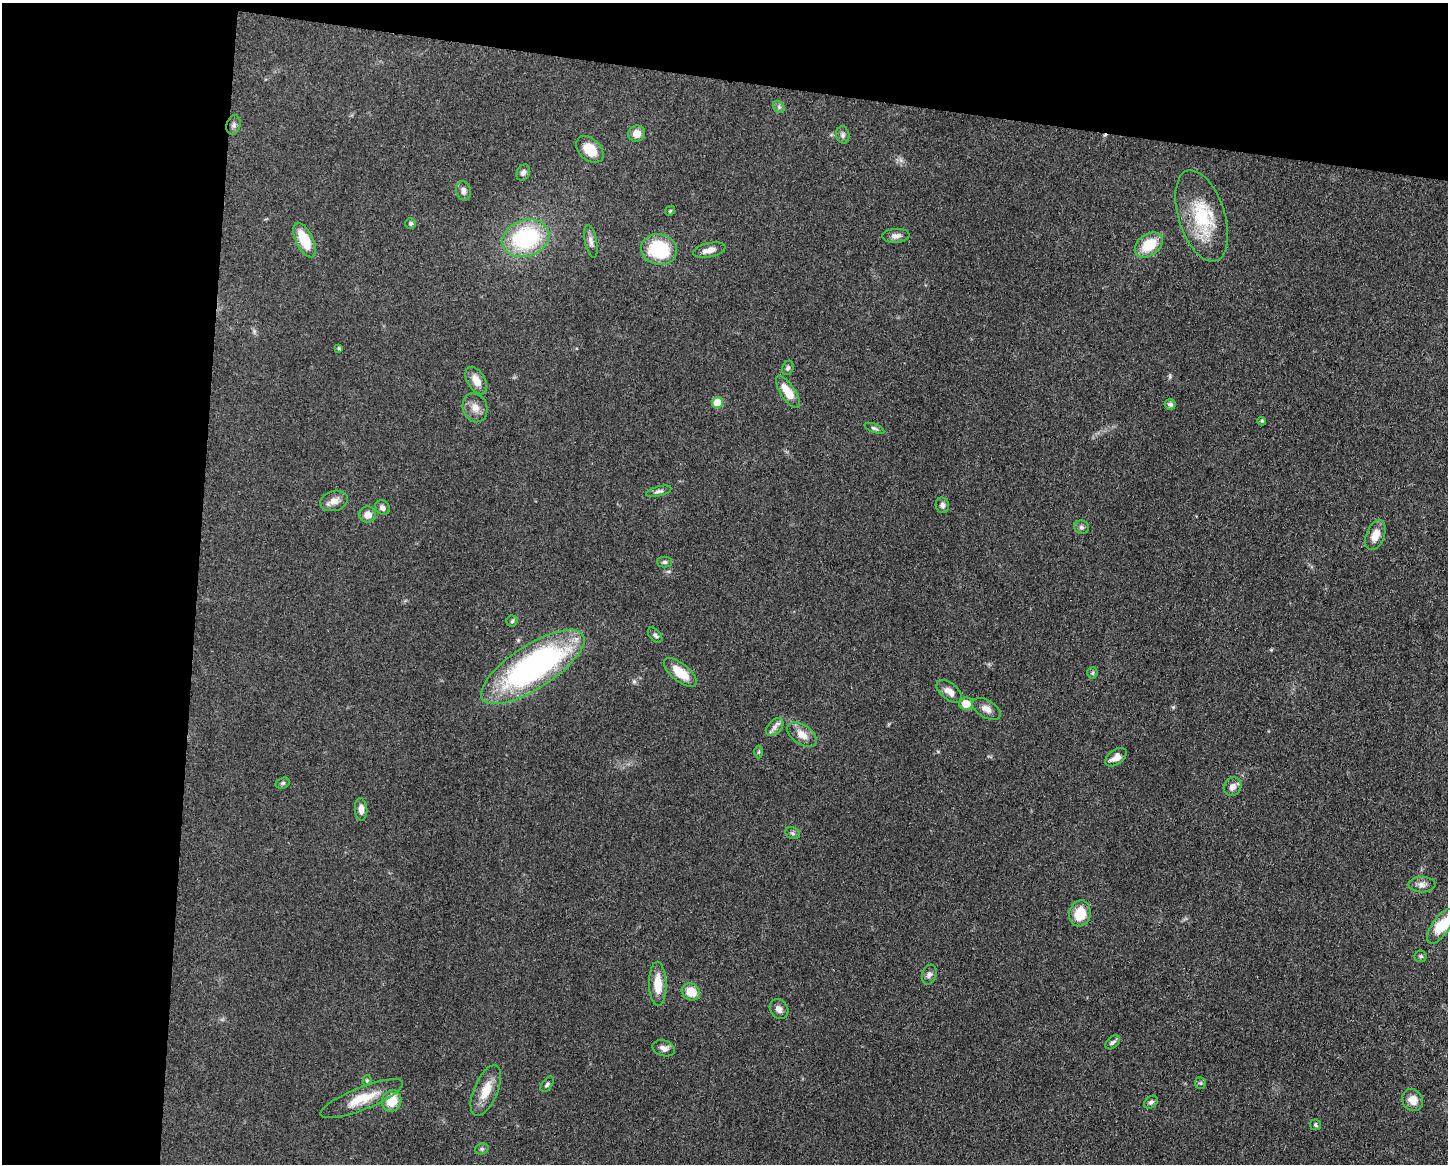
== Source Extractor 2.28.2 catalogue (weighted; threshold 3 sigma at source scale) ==
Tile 1 of 3 x 4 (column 1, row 1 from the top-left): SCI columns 232-1677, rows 3492-4653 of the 4682 x 4654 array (HDU 1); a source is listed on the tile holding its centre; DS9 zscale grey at full resolution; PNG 1450 x 1166 px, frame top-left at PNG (2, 3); each listed source drawn as its Kron ellipse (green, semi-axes under 4 px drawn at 4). Shown black and unused: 20% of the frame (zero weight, under 3 of 5 exposures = <1% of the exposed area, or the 3 px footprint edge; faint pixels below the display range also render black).
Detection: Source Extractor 2.28.2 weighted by HDU 2 'WHT'; one run over the whole footprint, this tile lists its part. Background 0.0607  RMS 0.0056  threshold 0.0251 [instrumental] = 3 sigma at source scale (4.5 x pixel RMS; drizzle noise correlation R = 1.50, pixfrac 1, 0.05/0.05 arcsec/px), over >= 5 px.
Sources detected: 70; all 70 listed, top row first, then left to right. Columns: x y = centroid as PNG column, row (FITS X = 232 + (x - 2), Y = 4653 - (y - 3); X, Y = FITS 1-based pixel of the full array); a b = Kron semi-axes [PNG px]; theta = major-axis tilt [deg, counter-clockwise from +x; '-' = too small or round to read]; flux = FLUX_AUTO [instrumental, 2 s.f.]
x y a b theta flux
779 107 6 5 - 1.1
234 125 10 7 75 1.9
637 134 8 8 - 5.2
843 135 9 6 -80 1.6
590 149 16 10 -43 11
523 173 8 6 62 2.1
463 191 10 7 -77 2.6
670 211 5 4 - 0.69
1202 216 47 23 -72 33
411 223 5 5 - 1.1
896 236 13 7 5 2.7
526 238 24 18 19 55
304 240 19 8 -64 16
591 241 17 6 -78 2.7
1149 245 15 10 36 16
659 249 18 15 -15 32
709 250 16 7 13 4.5
339 348 4 4 - 0.85
788 368 7 5 62 1.2
476 380 15 8 -59 6
788 392 19 7 -56 10
717 402 5 5 - 15
1170 404 6 5 - 1.3
475 408 15 12 -71 5.1
1262 421 4 3 - 0.78
874 428 10 4 -21 1.1
659 491 13 5 14 1.7
334 501 14 10 17 4.3
942 505 8 6 -79 2
382 508 8 6 -41 2.1
368 515 8 8 - 4.6
1081 527 7 6 - 1.4
1375 535 15 9 68 6.6
665 562 7 5 0 1.2
512 621 5 5 - 0.92
655 635 9 5 -49 1.3
533 667 60 22 33 150
680 673 20 8 -39 12
1092 673 5 5 - 0.95
949 691 15 8 -39 4.4
966 704 7 6 - 8.3
986 709 16 8 -30 3.9
775 727 10 6 47 2.5
802 735 16 9 -34 6
759 752 6 4 88 0.77
1116 757 12 7 37 4.5
283 783 7 5 17 1.1
1233 787 10 8 55 3.5
361 809 11 6 -86 3.3
793 833 7 5 -22 1.2
1422 885 13 8 1 2.9
1080 913 13 10 76 12
1440 926 20 9 57 8.8
1421 956 6 6 - 1.2
929 975 10 7 72 2
658 984 22 8 -88 10
691 992 9 8 - 9.4
779 1009 10 8 -54 3.1
1113 1042 8 5 39 1.5
664 1048 11 8 -17 3
367 1081 5 4 - 0.64
1200 1083 6 5 - 0.96
547 1084 9 5 55 1.2
486 1091 27 12 67 11
362 1099 44 11 22 14
1412 1100 11 10 - 6.2
392 1101 11 9 70 11
1151 1102 7 5 40 1.4
1316 1125 5 5 - 1
482 1149 7 5 20 1.1